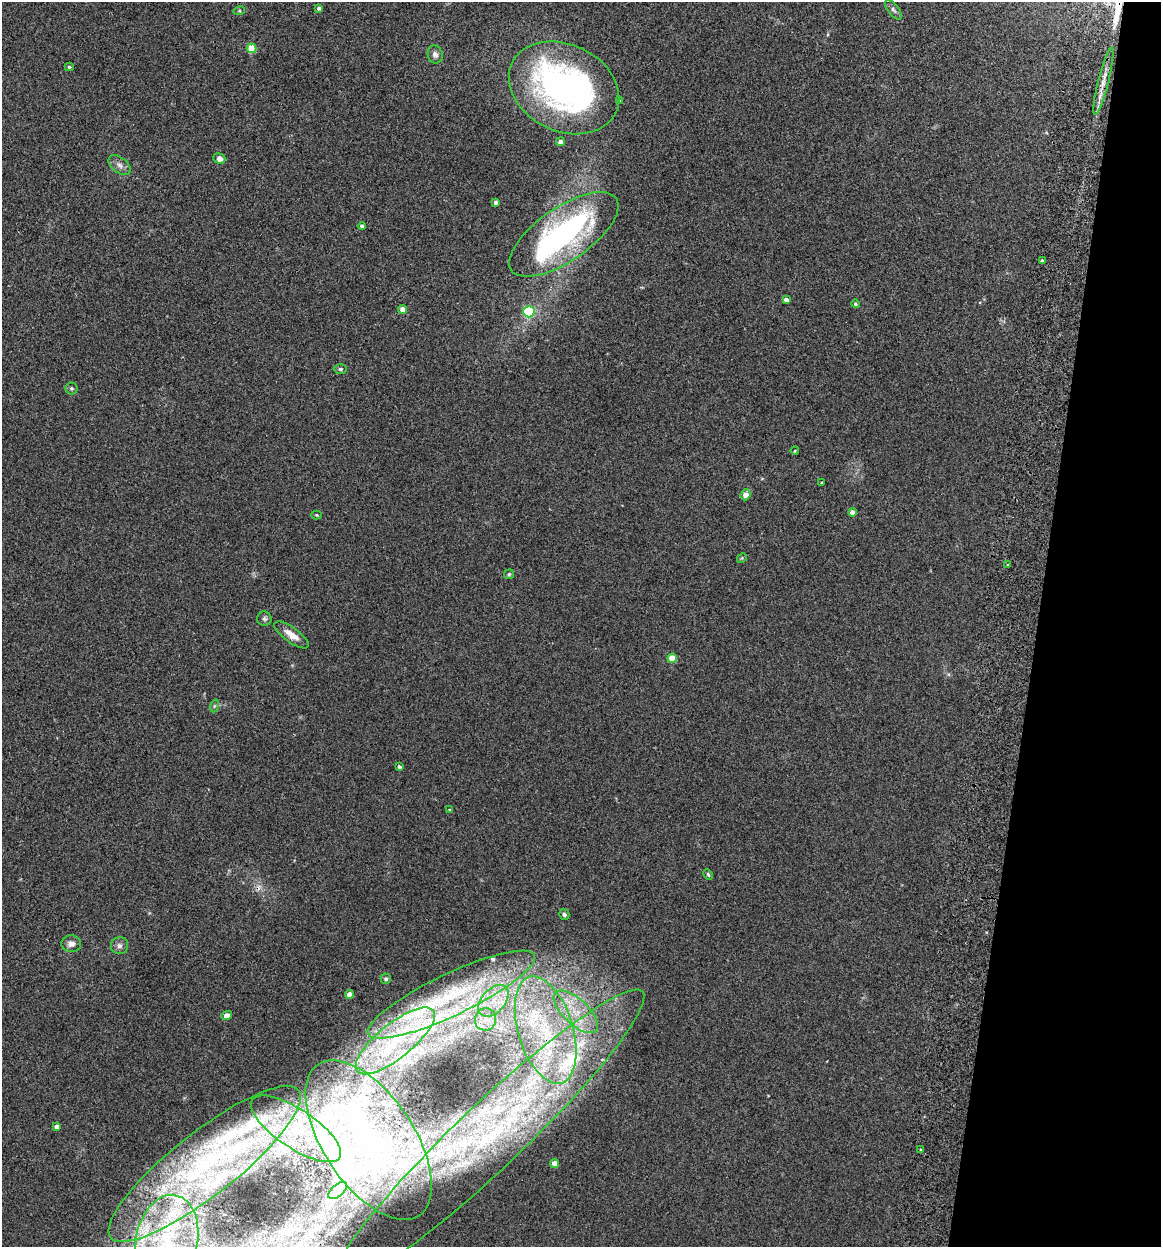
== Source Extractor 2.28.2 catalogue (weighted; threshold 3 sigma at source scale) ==
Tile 8 of 4 x 4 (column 4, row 2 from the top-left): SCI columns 3656-4814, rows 2504-3748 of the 5112 x 5007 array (HDU 1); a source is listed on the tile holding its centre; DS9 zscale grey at full resolution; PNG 1163 x 1249 px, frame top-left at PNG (2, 2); each listed source drawn as its Kron ellipse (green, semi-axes under 4 px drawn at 4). Shown black and unused: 11% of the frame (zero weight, under 2 of 3 exposures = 3% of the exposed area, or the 3 px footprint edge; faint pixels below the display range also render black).
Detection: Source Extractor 2.28.2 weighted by HDU 2 'WHT'; one run over the whole footprint, this tile lists its part. Background 0.0477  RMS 0.0086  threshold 0.0386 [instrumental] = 3 sigma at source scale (4.5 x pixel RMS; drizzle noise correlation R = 1.50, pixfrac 1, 0.05/0.05 arcsec/px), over >= 5 px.
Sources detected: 86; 4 inside a brighter object's white glare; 1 cosmic-ray / hot-pixel residue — neither listed nor drawn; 23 inside a brighter listed object's ellipse — not listed separately; the other 58 listed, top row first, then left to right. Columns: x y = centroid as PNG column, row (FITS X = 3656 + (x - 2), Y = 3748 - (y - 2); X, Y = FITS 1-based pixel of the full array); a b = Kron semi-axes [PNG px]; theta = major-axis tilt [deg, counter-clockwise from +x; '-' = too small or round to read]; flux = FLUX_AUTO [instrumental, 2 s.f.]
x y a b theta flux
319 8 4 4 - 2.2
893 10 12 5 -52 2.4
239 11 6 3 18 0.92
252 48 5 5 - 26
435 54 9 7 -75 4
69 67 4 4 - 1.2
1103 81 34 5 76 8.9
564 88 57 43 -26 260
619 101 4 4 - 0.88
560 142 4 4 - 4
219 158 6 5 - 4.5
120 165 12 7 -39 4.4
496 202 4 4 - 3
362 226 4 4 - 2.1
564 234 63 26 35 200
1042 261 4 3 - 1.5
786 300 4 4 - 4.5
856 304 4 4 - 1.5
402 309 4 4 - 7
529 312 5 5 - 56
340 369 6 4 0 1.6
72 388 6 6 - 1.4
795 451 4 3 - 0.83
822 482 3 3 - 1
746 495 5 4 - 7.9
852 512 4 4 - 7.9
317 515 5 4 - 0.87
742 558 5 4 - 1
1008 565 3 2 - 1
509 574 5 4 - 1.1
264 619 7 7 - 2.1
291 635 20 7 -36 8.9
672 658 4 4 - 22
214 706 6 4 71 1.3
399 767 4 3 - 1.7
449 810 4 2 - 0.65
708 875 6 4 -63 1.1
564 914 5 5 - 1.7
71 944 10 8 -6 4.6
119 946 8 8 - 3.4
386 979 5 5 - 1.6
350 994 4 4 - 8
451 995 92 21 25 110
493 1001 18 11 49 18
576 1012 28 12 -43 26
227 1016 5 4 - 6.7
485 1019 11 10 - 8.2
546 1030 56 27 -73 110
395 1041 49 17 39 64
57 1127 4 4 - 5.7
296 1129 52 19 -34 59
489 1137 212 32 43 300
369 1140 91 45 -56 230
921 1150 3 3 - 1.4
205 1164 120 31 38 170
555 1164 4 4 - 11
338 1190 11 6 42 4.5
167 1240 46 31 79 110
Overlapping masked pixels (flux is a lower limit): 2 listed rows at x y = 546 1030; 489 1137
Isophote crosses this tile's border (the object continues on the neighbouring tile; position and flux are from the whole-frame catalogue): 1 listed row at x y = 167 1240